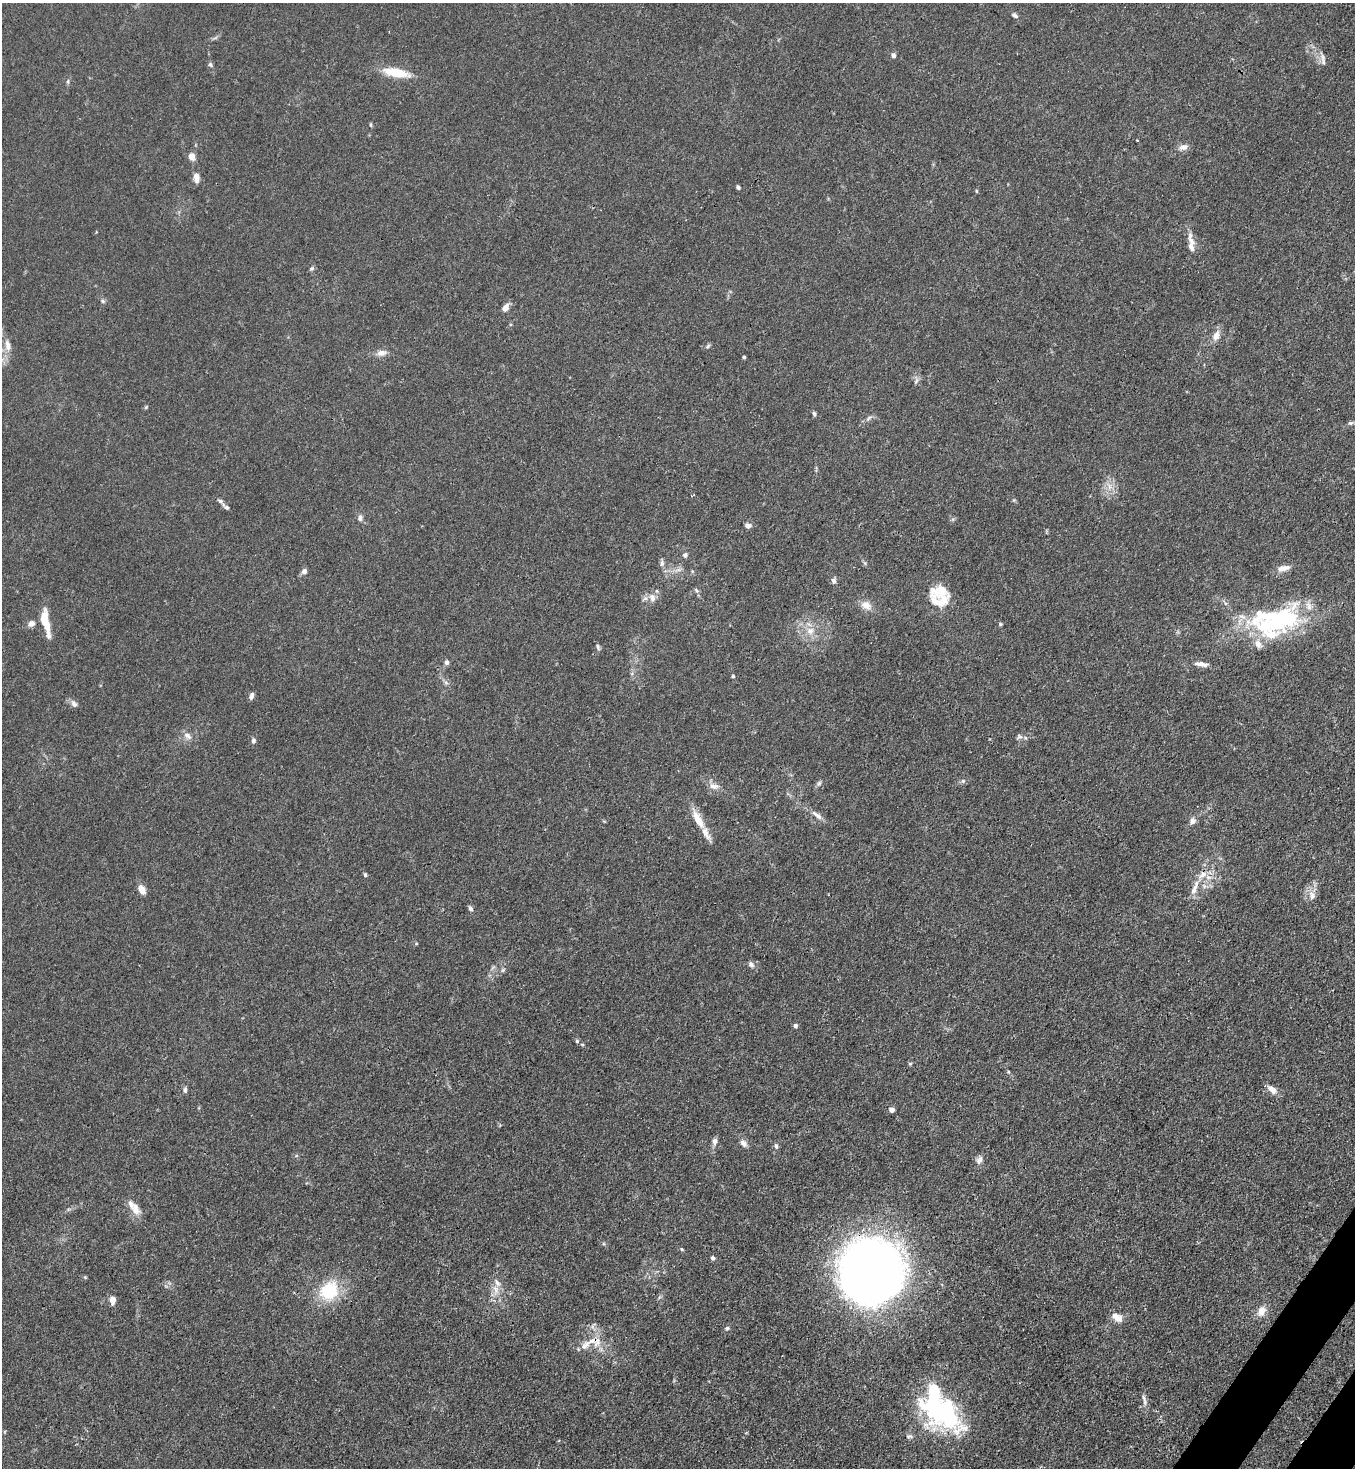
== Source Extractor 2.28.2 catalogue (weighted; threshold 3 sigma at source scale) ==
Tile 6 of 4 x 4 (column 2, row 2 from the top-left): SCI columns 1718-3070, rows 2989-4454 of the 6001 x 5978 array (HDU 1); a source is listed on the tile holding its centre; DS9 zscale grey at full resolution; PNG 1357 x 1470 px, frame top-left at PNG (2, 3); no overlay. Shown black and unused: <1% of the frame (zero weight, under 3 of 4 exposures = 7% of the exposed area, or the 3 px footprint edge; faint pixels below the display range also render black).
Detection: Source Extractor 2.28.2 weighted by HDU 2 'WHT'; one run over the whole footprint, this tile lists its part. Background 0.0197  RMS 0.0025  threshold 0.0114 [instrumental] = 3 sigma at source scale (4.5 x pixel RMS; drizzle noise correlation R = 1.50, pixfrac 1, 0.05/0.05 arcsec/px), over >= 5 px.
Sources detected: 110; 2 inside a brighter object's white glare — not listed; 16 inside a brighter listed object's ellipse — not listed separately; the other 92 listed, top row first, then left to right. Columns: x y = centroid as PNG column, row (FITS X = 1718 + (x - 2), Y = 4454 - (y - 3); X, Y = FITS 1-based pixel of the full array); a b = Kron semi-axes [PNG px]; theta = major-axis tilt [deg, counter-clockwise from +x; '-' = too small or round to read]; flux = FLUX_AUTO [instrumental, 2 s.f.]
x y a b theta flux
1015 15 8 5 -40 0.63
893 55 6 5 - 0.77
1323 57 11 6 -80 1.1
210 64 7 5 -58 0.51
396 73 28 9 -10 7
68 81 7 4 89 0.38
371 125 6 4 -71 0.3
1137 140 2 2 - 0.21
1183 147 12 7 13 1.5
192 156 9 7 -88 1.6
196 177 12 7 -84 1.7
738 187 4 4 - 0.57
976 191 5 3 - 0.24
1191 240 24 8 -76 2.4
312 268 8 5 44 0.43
103 301 7 5 -24 0.46
505 308 7 5 55 2.1
1216 336 13 8 66 2.1
8 345 17 8 -79 2.2
708 346 7 4 38 0.45
381 353 12 8 5 1.6
744 357 3 3 - 0.38
916 381 7 4 71 0.54
814 414 6 4 -82 0.49
869 418 12 3 33 0.69
1351 423 8 4 0 0.5
1109 486 9 4 81 1.1
226 507 11 5 -41 0.76
360 518 7 6 - 0.94
748 526 7 6 - 1
685 555 6 6 - 0.73
662 563 9 6 72 0.73
1284 568 18 8 13 1.8
304 571 7 6 - 0.99
833 581 9 6 -66 0.7
696 590 6 4 -47 0.44
940 590 26 15 17 5
652 598 12 9 -80 1.7
866 605 12 10 -27 2.3
1277 622 67 22 19 26
31 624 9 7 25 1.1
46 624 28 7 -77 4.8
1000 624 5 4 - 0.32
810 631 11 11 - 2.6
598 647 10 4 -73 0.52
446 662 5 5 - 0.86
1201 664 19 6 -7 1.7
733 676 4 4 - 0.32
251 696 8 5 69 0.84
74 704 10 7 -54 0.99
188 736 13 7 -42 1.3
1020 737 9 5 20 0.64
253 740 6 6 - 0.62
963 781 6 5 - 0.47
819 783 8 5 53 0.56
714 786 15 8 -10 1.6
817 815 18 6 -38 1.6
698 820 30 9 -62 4.4
1193 821 10 7 71 1.1
365 875 6 4 -75 0.38
1202 875 15 9 35 2.9
141 889 10 6 -63 2.4
1194 890 18 7 71 2.1
1312 895 12 8 -75 1.8
470 908 7 5 -64 0.69
751 964 9 7 -52 0.85
503 970 6 5 - 0.44
795 1026 4 4 - 0.84
577 1041 5 5 - 0.43
910 1064 5 4 - 0.33
1008 1072 4 4 - 0.27
1272 1089 11 7 -37 2.2
185 1090 8 5 89 0.63
891 1110 4 4 - 1.8
715 1141 10 6 82 1
744 1143 11 7 -45 1.1
776 1146 8 5 -76 0.58
979 1160 12 8 60 1.1
136 1210 12 10 -43 2.2
682 1249 5 4 - 0.31
713 1258 6 5 - 0.5
873 1270 56 54 3 230
496 1289 15 8 -79 2.4
329 1291 20 17 54 13
112 1300 9 7 86 1.6
1261 1311 13 9 63 2.3
1117 1317 14 9 -29 2.2
727 1328 6 5 - 0.46
585 1345 33 13 9 4.5
1144 1400 18 5 -77 1.1
946 1415 47 32 -25 35
909 1436 9 6 7 0.67
Overlapping masked pixels (flux is a lower limit): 1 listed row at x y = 873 1270